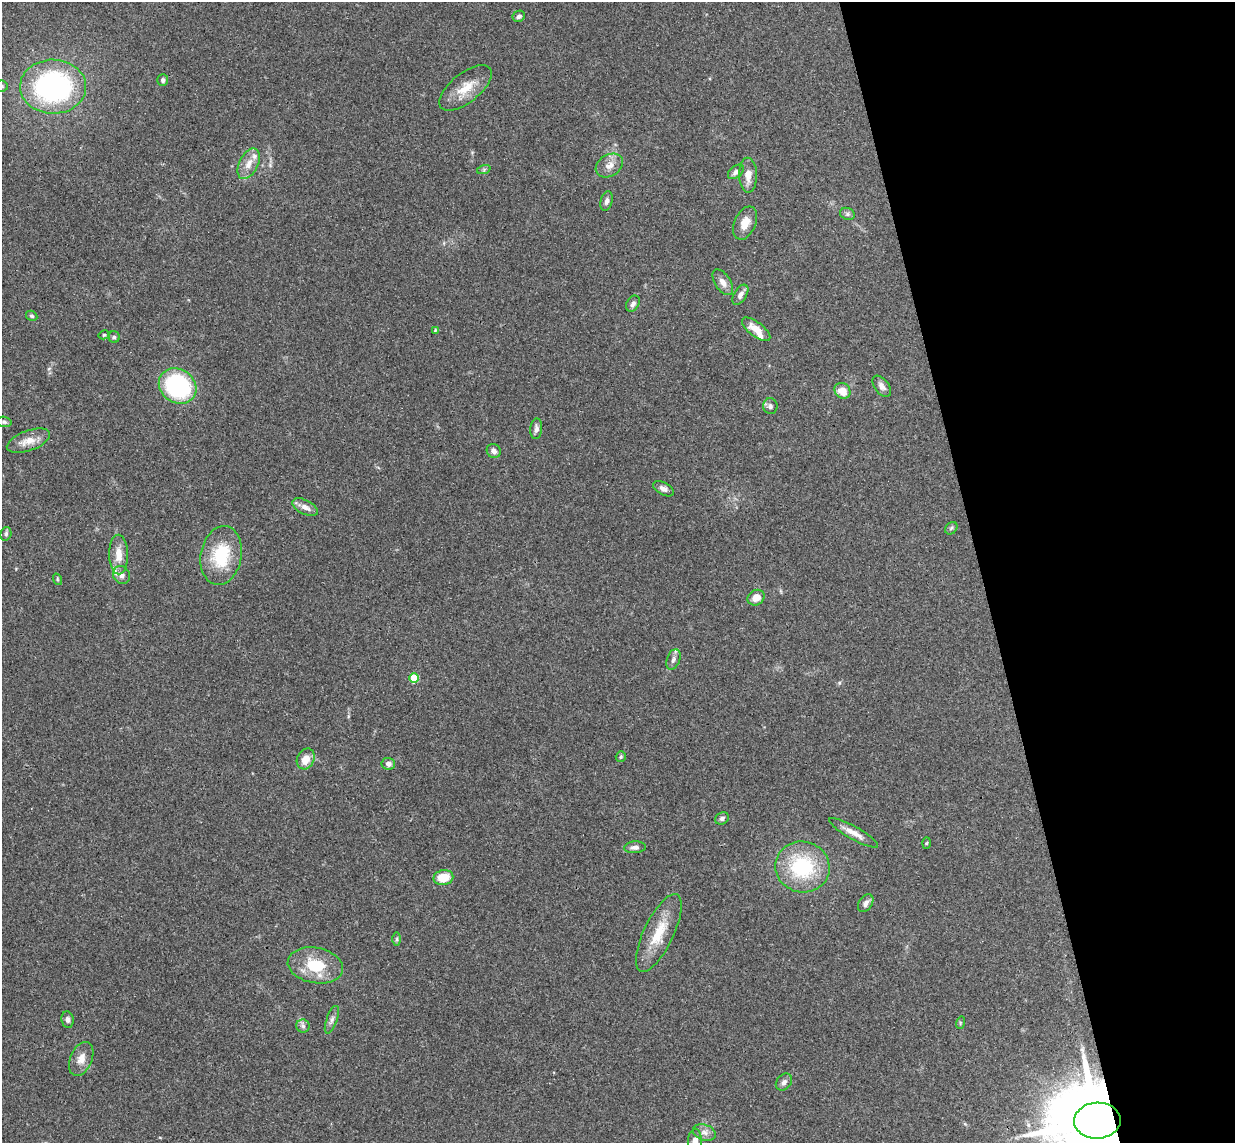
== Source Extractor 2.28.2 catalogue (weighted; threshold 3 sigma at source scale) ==
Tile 12 of 4 x 4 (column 4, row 3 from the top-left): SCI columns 3755-4987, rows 1296-2436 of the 5046 x 4985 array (HDU 1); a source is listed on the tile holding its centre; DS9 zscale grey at full resolution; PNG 1237 x 1145 px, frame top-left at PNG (2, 2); each listed source drawn as its Kron ellipse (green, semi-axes under 4 px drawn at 4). Shown black and unused: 21% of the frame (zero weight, under 3 of 4 exposures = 6% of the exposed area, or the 3 px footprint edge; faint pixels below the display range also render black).
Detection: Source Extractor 2.28.2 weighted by HDU 2 'WHT'; one run over the whole footprint, this tile lists its part. Background 0.158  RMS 0.0071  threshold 0.0321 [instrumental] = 3 sigma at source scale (4.5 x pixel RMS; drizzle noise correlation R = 1.50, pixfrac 1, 0.05/0.05 arcsec/px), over >= 5 px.
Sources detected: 65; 3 inside a brighter listed object's ellipse — not listed separately; the other 62 listed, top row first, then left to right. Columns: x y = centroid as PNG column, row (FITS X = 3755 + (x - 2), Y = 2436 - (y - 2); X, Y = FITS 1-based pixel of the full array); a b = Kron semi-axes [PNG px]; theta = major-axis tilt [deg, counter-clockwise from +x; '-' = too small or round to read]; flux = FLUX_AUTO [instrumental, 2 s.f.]
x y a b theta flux
519 16 6 5 - 2
163 80 6 5 - 1.6
2 86 6 5 - 1.5
53 87 33 27 -1 130
465 88 31 14 38 15
249 164 16 9 63 7.4
609 165 14 10 32 6.2
484 169 7 4 19 1.2
736 172 9 5 40 2.7
748 175 17 9 -89 6.8
606 201 10 6 75 2.6
847 214 7 6 - 1.7
745 223 17 10 67 9.1
723 282 14 8 -56 5
740 295 11 6 58 3.1
633 304 9 6 57 2.5
32 316 6 4 -31 1.2
756 329 17 7 -37 9.1
435 330 4 3 - 0.61
104 335 6 4 12 0.9
114 337 5 5 - 1.4
178 386 20 16 -35 86
882 386 12 7 -53 3.5
843 391 8 7 - 9.5
770 406 8 7 - 2.3
4 422 8 5 -10 1.4
536 429 10 6 85 2.8
28 441 23 10 20 8.7
494 451 7 6 - 3.2
663 489 11 6 -29 3.4
305 507 14 7 -26 4.8
951 528 7 5 46 1.4
6 534 7 5 74 1.6
119 554 20 9 -89 9.5
221 555 30 20 79 33
121 575 9 8 - 3.4
57 579 6 3 -72 0.89
756 598 9 7 33 6.9
673 659 11 6 70 3
414 678 5 5 - 24
621 757 5 5 - 1.2
306 759 11 8 64 8.6
388 764 7 6 - 3
722 818 7 5 27 2.1
853 833 28 6 -29 7
926 843 6 4 88 0.78
635 847 11 6 3 3.3
802 867 27 25 -15 52
443 878 10 7 11 14
866 903 10 6 55 3.2
659 933 42 15 64 22
397 939 7 4 -90 1.3
315 965 28 17 -10 26
68 1020 8 6 -82 2.3
332 1020 14 5 70 2.9
960 1023 6 4 73 0.86
303 1026 6 6 - 1.9
81 1059 18 11 67 7.1
784 1082 9 7 48 2.7
1097 1121 23 18 3 11000
704 1132 12 8 -20 3.8
695 1141 12 7 88 5.2
Overlapping masked pixels (flux is a lower limit): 1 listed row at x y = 1097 1121
Isophote crosses this tile's border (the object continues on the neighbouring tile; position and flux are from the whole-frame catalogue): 3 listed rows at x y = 2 86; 1097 1121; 695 1141